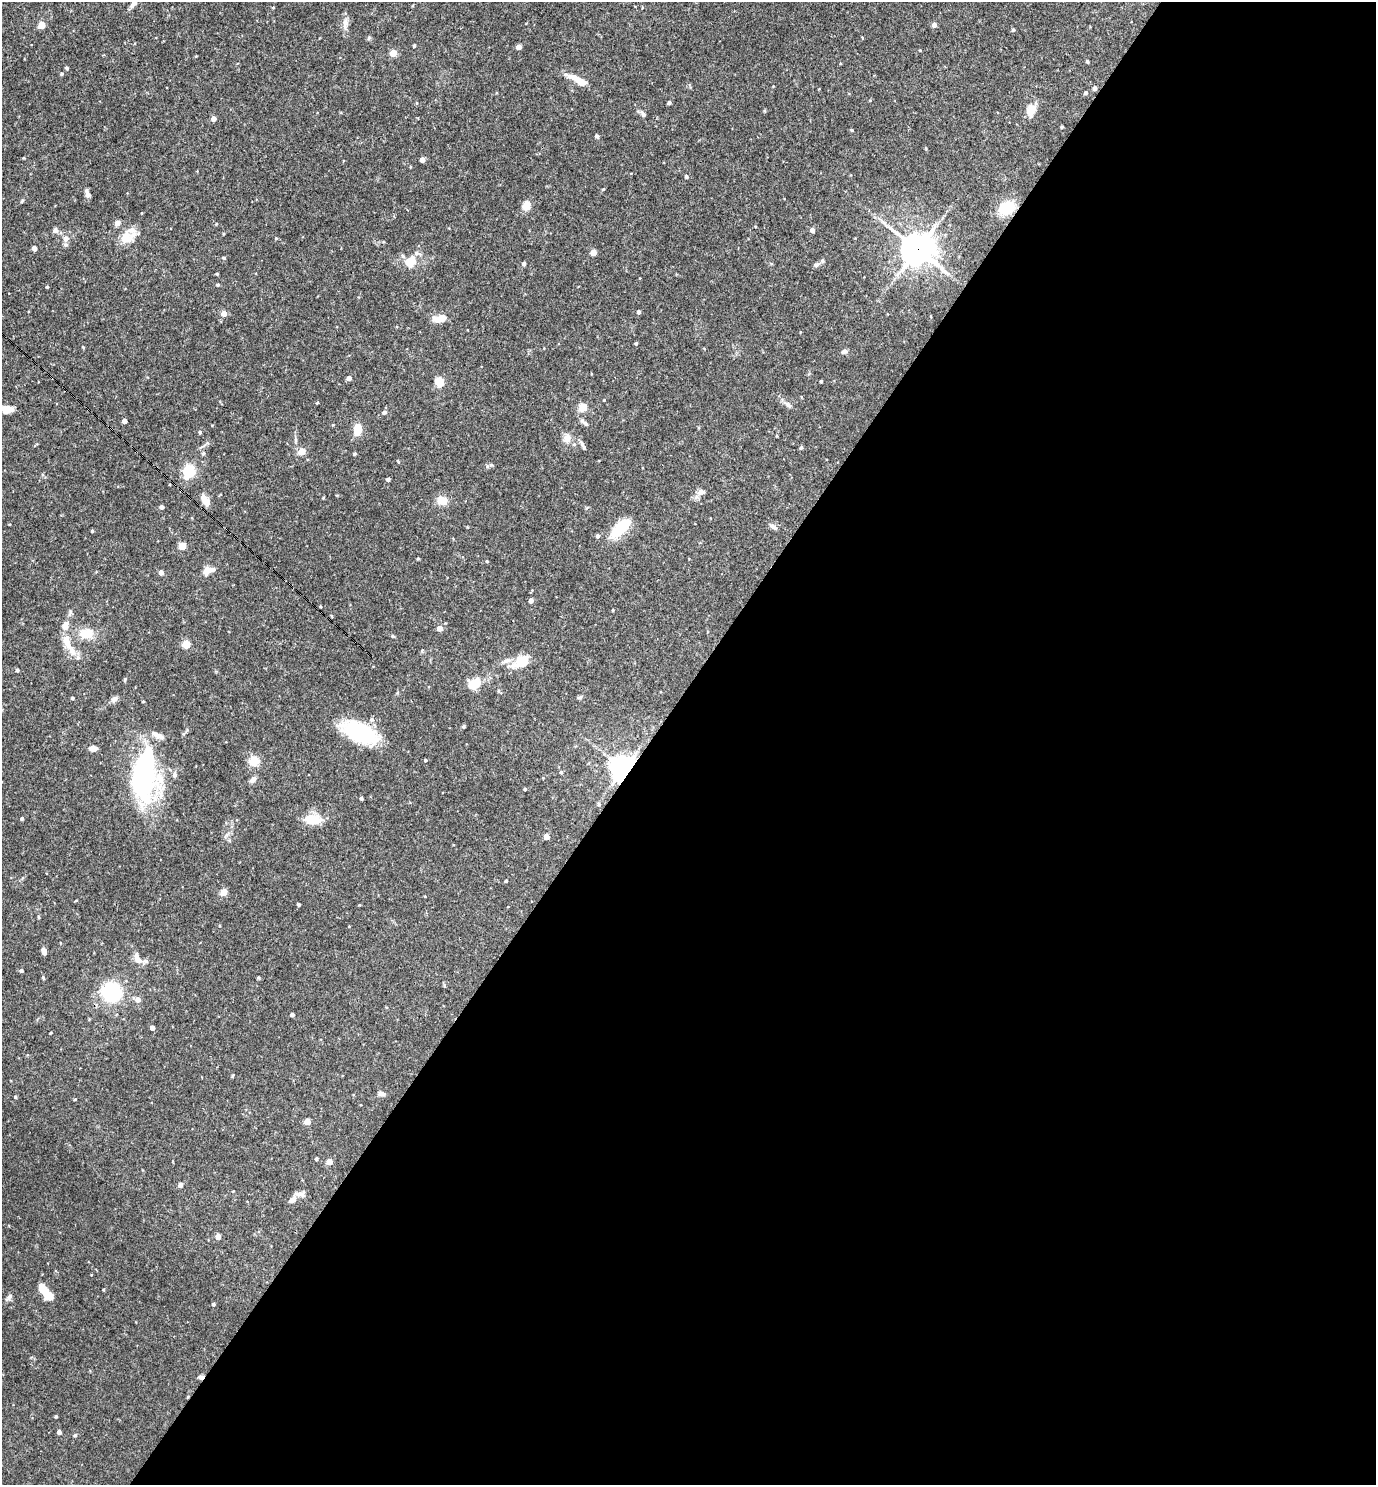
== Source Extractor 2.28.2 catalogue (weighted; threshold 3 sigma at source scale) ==
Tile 12 of 4 x 4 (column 4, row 3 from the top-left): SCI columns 4271-5644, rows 1484-2966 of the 5935 x 5931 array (HDU 1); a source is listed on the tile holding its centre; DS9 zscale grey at full resolution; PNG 1378 x 1487 px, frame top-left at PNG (2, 2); no overlay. Shown black and unused: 53% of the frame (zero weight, under 3 of 4 exposures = <1% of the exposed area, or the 3 px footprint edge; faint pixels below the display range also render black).
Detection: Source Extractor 2.28.2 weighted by HDU 2 'WHT'; one run over the whole footprint, this tile lists its part. Background 0.0714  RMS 0.0036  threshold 0.0162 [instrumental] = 3 sigma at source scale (4.5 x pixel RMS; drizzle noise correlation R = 1.50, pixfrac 1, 0.05/0.05 arcsec/px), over >= 5 px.
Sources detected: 166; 3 inside a brighter object's white glare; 1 cosmic-ray / hot-pixel residue — not listed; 12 inside a brighter listed object's ellipse — not listed separately; the other 150 listed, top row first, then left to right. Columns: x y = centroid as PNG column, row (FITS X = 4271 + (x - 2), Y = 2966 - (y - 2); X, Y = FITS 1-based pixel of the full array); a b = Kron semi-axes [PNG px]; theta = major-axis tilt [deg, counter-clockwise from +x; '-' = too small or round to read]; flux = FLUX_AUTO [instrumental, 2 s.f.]
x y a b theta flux
134 3 12 6 52 1.8
273 7 4 3 - 0.31
345 23 15 7 84 2.2
41 25 5 4 - 6.8
934 25 4 4 - 1.8
1013 30 4 4 - 0.49
369 38 6 5 - 0.51
414 46 3 3 - 0.56
519 47 4 4 - 2.6
920 50 3 3 - 0.24
393 53 4 4 - 7.7
1087 61 4 3 - 0.57
67 68 4 4 - 0.59
62 74 4 4 - 0.53
578 80 24 6 -28 6.9
1095 88 4 4 - 1.4
1085 93 4 4 - 0.75
669 103 4 3 - 0.82
1031 110 15 11 74 4.1
643 114 8 5 -59 0.83
213 119 4 4 - 2.3
1062 127 4 4 - 0.33
852 130 5 3 - 0.3
596 136 6 4 -33 0.54
422 160 4 4 - 2.6
686 176 5 4 - 0.53
603 189 4 3 - 0.37
88 195 9 6 -62 1.2
526 206 9 8 - 3.7
1007 208 15 11 28 12
117 223 5 5 - 2.2
884 223 8 4 -37 1
55 230 5 5 - 1.6
812 230 4 4 - 2.1
126 237 19 13 15 6
276 238 4 4 - 0.38
66 239 9 8 - 2
34 248 4 4 - 2.3
917 249 11 10 - 500
593 253 4 4 - 5.2
224 258 5 4 - 0.32
408 261 18 10 -61 3.5
524 263 4 4 - 0.83
816 265 9 4 35 0.72
217 274 3 3 - 0.33
218 285 4 4 - 0.46
47 287 4 3 - 0.38
639 312 4 3 - 0.87
224 313 4 4 - 3.4
441 318 11 6 15 6.5
636 343 4 3 - 0.49
83 347 4 3 - 0.28
844 351 8 5 13 1
349 378 4 4 - 2.2
821 381 3 3 - 0.55
439 382 7 6 - 6.9
604 400 3 3 - 0.26
317 403 4 3 - 0.29
788 405 13 6 -39 1.4
583 407 5 4 - 14
7 409 12 7 -3 3.7
384 412 5 4 - 1
124 421 4 4 - 1.9
585 423 14 5 -41 1
333 425 4 3 - 0.27
357 429 13 7 84 5.5
200 432 5 4 - 0.44
567 439 11 9 54 2.4
583 446 14 4 -57 1.1
801 447 5 4 - 0.55
302 451 5 4 - 7.5
203 453 6 4 85 0.63
354 454 4 3 - 0.57
189 471 6 5 - 43
388 479 5 4 - 0.56
701 492 10 7 14 1.8
323 498 4 4 - 0.32
205 500 13 7 -57 3.4
442 500 11 9 -8 4.2
162 507 4 4 - 1.2
773 527 12 5 -28 1.2
620 528 24 10 43 14
92 531 3 3 - 0.49
598 536 5 4 - 0.83
182 546 4 4 - 9.5
418 559 3 3 - 0.4
487 561 4 3 - 0.36
208 570 10 7 15 3.9
161 572 4 4 - 2.1
531 601 4 4 - 2
613 610 4 3 - 0.35
440 628 7 6 - 1.3
86 633 16 11 3 6.2
393 636 4 4 - 0.51
67 642 23 10 -70 5.3
186 644 5 5 - 10
507 660 14 7 19 2
522 661 12 8 25 12
17 670 4 4 - 0.54
125 679 7 3 64 0.44
475 683 16 11 31 6.6
579 697 8 4 8 0.59
72 698 4 3 - 0.49
114 699 9 7 38 1.3
143 701 3 3 - 0.33
464 726 4 4 - 0.46
359 732 40 19 -25 25
93 748 6 5 - 3.5
425 760 4 3 - 0.46
254 761 5 5 - 21
623 768 8 7 - 300
561 772 4 4 - 0.48
142 775 49 39 -82 50
253 780 8 6 46 1.8
525 789 3 3 - 0.48
361 798 4 3 - 0.69
599 804 5 4 - 0.51
22 818 4 3 - 0.48
312 819 16 9 -6 8.2
546 837 4 4 - 4
506 881 4 3 - 0.4
224 892 4 4 - 8.1
299 904 4 3 - 0.54
359 905 4 3 - 0.28
39 917 5 3 - 0.36
44 951 6 5 - 1.8
138 959 15 7 -66 2.8
21 970 4 4 - 0.79
43 978 5 3 - 0.37
258 978 3 3 - 0.43
111 992 18 17 - 22
138 999 5 5 - 2.6
292 1015 4 3 - 1.1
152 1028 4 4 - 2
51 1033 3 2 - 0.35
381 1094 8 5 -13 1.5
15 1097 4 3 - 0.45
75 1099 4 3 - 0.36
307 1122 4 4 - 5.3
316 1159 4 3 - 0.6
329 1162 4 4 - 4.2
180 1185 4 4 - 1.8
292 1200 11 7 42 2
218 1236 4 4 - 2.5
42 1289 10 6 -60 6.7
9 1297 11 6 45 1.1
213 1304 4 4 - 0.59
56 1416 3 3 - 0.39
59 1432 4 4 - 1.4
75 1435 4 4 - 0.5
Overlapping masked pixels (flux is a lower limit): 2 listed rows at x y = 917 249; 623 768
Isophote crosses this tile's border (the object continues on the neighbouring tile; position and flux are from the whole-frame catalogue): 1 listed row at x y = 134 3
Unlisted compact peaks at least as high as the median listed source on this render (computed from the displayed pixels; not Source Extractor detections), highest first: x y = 491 465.